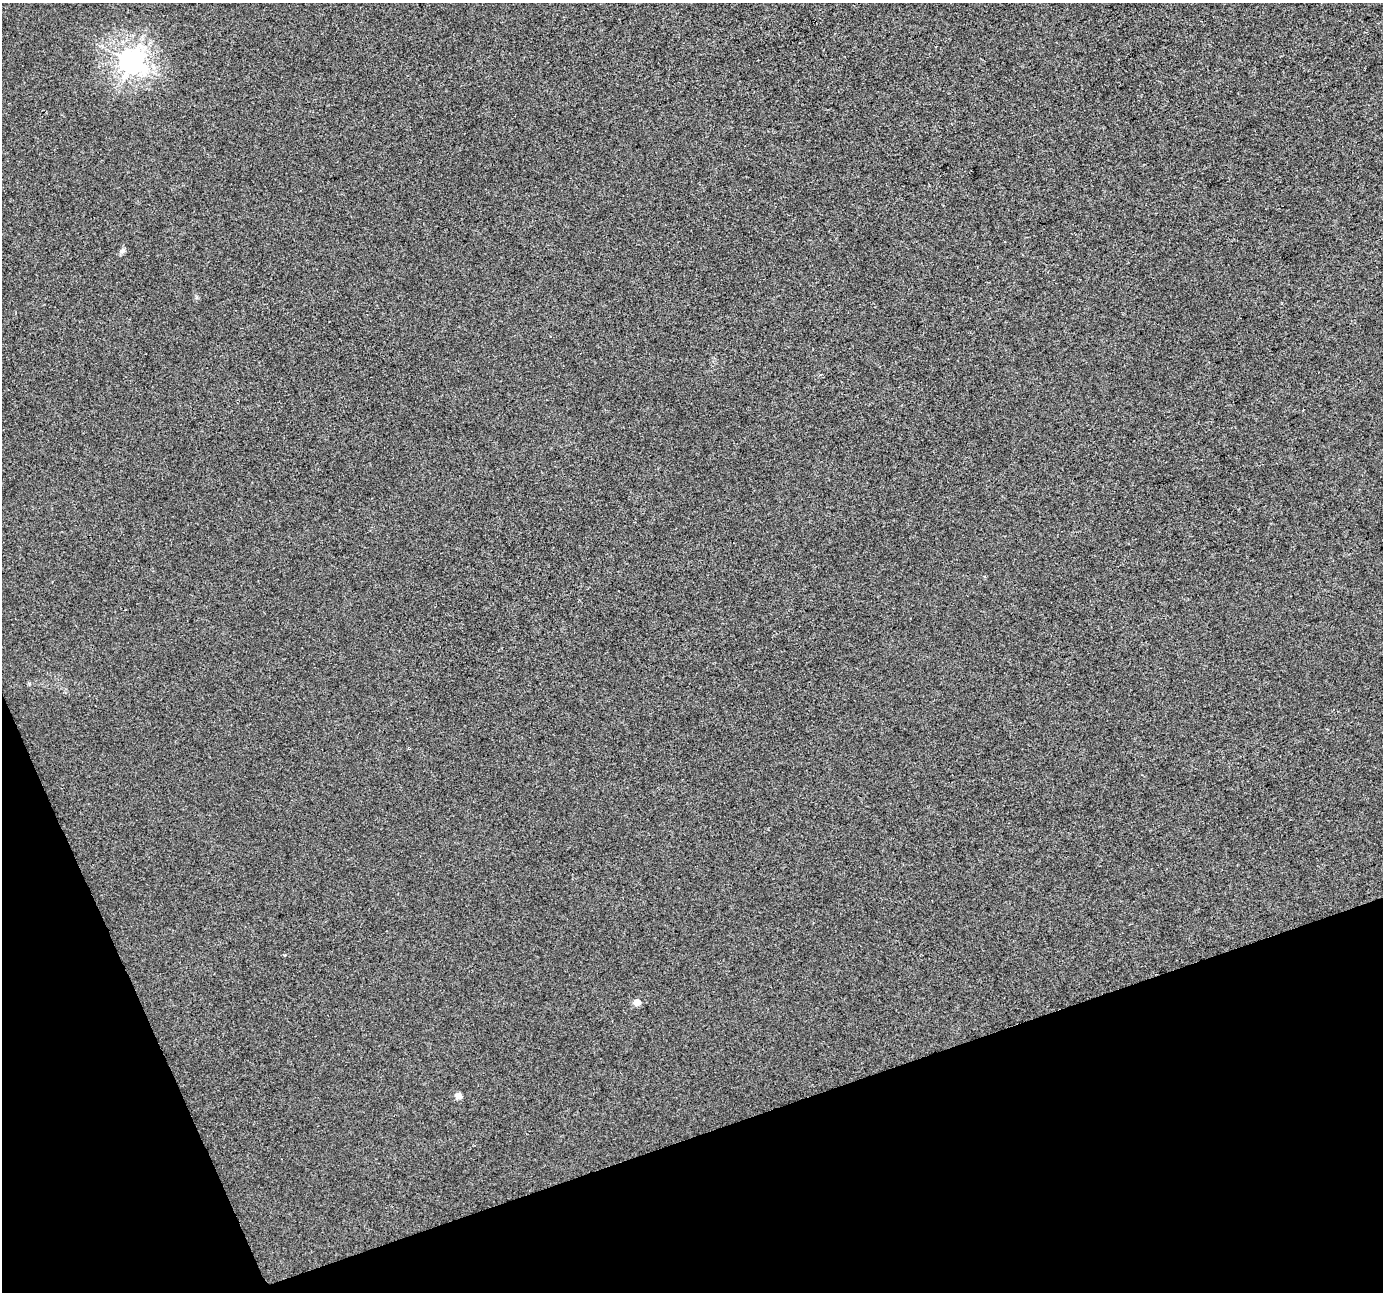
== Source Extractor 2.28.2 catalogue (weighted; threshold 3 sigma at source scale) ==
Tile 14 of 4 x 4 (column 2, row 4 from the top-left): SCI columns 1384-2764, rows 132-1421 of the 5527 x 5369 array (HDU 1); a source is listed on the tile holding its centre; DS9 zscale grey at full resolution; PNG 1385 x 1294 px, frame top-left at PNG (2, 3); no overlay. Shown black and unused: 17% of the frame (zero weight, under 2 of 3 exposures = <1% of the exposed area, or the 3 px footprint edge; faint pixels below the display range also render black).
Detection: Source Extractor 2.28.2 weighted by HDU 2 'WHT'; one run over the whole footprint, this tile lists its part. Background 4.48e-04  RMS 0.0058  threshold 0.0261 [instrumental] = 3 sigma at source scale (4.5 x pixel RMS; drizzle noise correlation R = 1.50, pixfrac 1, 0.0396/0.0396 arcsec/px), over >= 5 px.
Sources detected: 5; all 5 listed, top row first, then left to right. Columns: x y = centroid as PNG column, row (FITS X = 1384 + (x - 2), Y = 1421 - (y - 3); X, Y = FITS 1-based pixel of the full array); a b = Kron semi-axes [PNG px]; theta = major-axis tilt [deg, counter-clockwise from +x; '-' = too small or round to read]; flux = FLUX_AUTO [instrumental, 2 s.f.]
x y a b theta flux
131 61 8 7 - 480
122 251 8 6 20 1.4
284 955 4 3 - 0.53
637 1002 6 5 - 5.5
458 1096 6 5 - 4.9